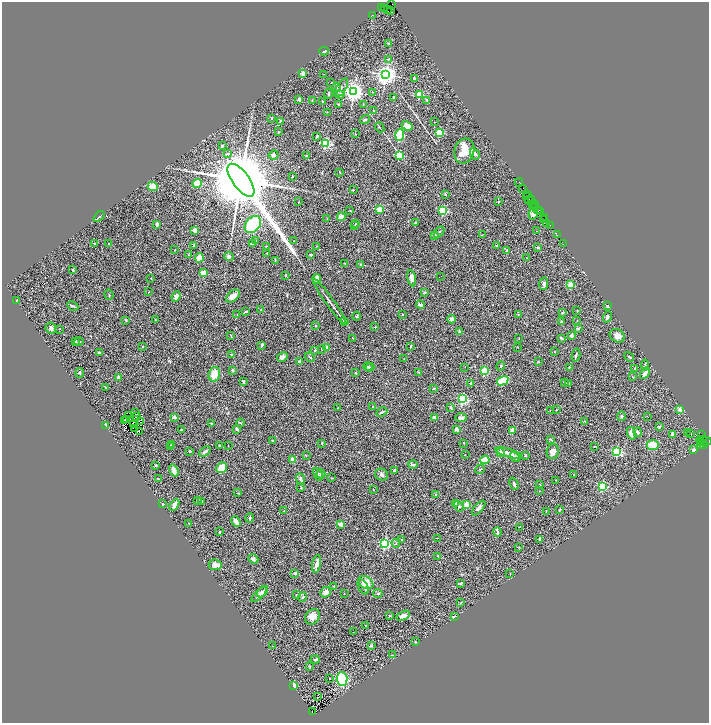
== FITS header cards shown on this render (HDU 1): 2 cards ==
NAXIS1  =                 1413
NAXIS2  =                 1441

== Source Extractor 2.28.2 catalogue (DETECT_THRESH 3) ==
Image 1413 x 1441 px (HDU 1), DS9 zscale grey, zoomed out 1/2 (1 PNG px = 2 x 2 image px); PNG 711 x 725 px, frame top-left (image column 1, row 1441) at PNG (2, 2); each listed source drawn as its Kron ellipse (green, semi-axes under 4 px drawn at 4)
Background 1.08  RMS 0.061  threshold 0.184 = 3 sigma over >= 5 px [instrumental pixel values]
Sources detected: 411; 63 cannot appear on this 1/2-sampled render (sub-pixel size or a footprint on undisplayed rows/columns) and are neither listed nor drawn; the other 348 listed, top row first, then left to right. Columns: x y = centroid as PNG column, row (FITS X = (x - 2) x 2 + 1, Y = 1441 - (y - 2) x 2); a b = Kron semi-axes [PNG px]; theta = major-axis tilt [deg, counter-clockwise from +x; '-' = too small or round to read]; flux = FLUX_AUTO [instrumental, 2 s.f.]
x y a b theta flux
392 5 2 1 - 24
382 8 3 1 - 19
384 9 3 2 - 110
387 9 3 2 - 150
391 11 4 3 - 180
372 15 2 1 - 18
388 44 3 2 - 13
324 51 4 3 - 20
388 59 4 2 - 7.2
303 73 4 3 - 76
324 74 3 1 - 3.7
386 75 4 4 - 8900
414 78 2 2 - 76
331 83 2 1 - 3.1
336 88 4 3 - 12
341 88 11 4 59 44
354 92 4 4 - 7800
373 92 3 2 - 4.2
329 94 5 2 - 12
340 94 2 2 - 82
419 95 3 3 - 620
393 97 3 2 - 6.8
299 99 4 3 - 11
312 100 3 2 - 5.6
427 100 2 2 - 35
322 101 3 2 - 5.6
338 104 2 2 - 24
363 104 3 2 - 4.6
374 111 3 2 - 5.4
327 112 3 2 - 4
271 118 3 2 - 6.2
365 120 5 3 - 12
280 121 3 2 - 8.2
435 122 2 2 - 3.3
407 126 6 4 -23 120
379 127 5 1 - 9.1
278 132 4 2 - 6.4
439 133 3 2 - 460
355 134 2 2 - 4.3
400 135 6 3 86 470
317 136 3 2 - 17
326 143 3 3 - 1400
222 146 3 3 - 22
464 151 12 10 73 260
228 154 4 3 - 13
475 154 6 4 -57 36
274 155 5 4 - 28
399 155 3 3 - 540
307 156 2 2 - 48
339 172 3 2 - 6.9
292 176 3 2 - 5.7
241 180 19 8 -53 150000
519 182 4 2 - 97
197 183 5 4 - 140
153 186 5 4 - 230
523 188 3 1 - 46
353 190 2 2 - 18
445 194 3 3 - 9.3
528 194 2 1 - 22
527 197 4 2 - 200
529 200 4 3 - 180
531 200 3 2 - 97
498 201 2 2 - 8.1
299 202 3 2 - 4.5
534 203 4 1 - 79
533 204 2 1 - 69
533 207 2 2 - 290
535 208 3 1 - 82
380 209 3 2 - 490
538 210 4 2 - 63
350 211 2 2 - 5.8
443 211 3 3 - 890
540 211 3 1 - 140
533 214 6 4 81 37
99 217 6 2 40 21
341 217 4 3 - 75
545 218 3 1 - 77
327 219 3 2 - 3.9
543 219 2 1 - 17
356 223 3 2 - 6.3
415 223 4 3 - 12
157 224 3 2 - 47
253 224 9 7 49 550
547 224 2 1 - 33
355 225 3 2 - 6.6
550 225 3 1 - 34
195 230 2 2 - 190
536 231 2 2 - 3
439 232 6 2 48 9.9
482 235 3 2 - 4.4
557 235 3 1 - 70
435 236 2 2 - 71
256 241 3 3 - 8.7
294 241 3 1 - 4
95 243 3 2 - 9.2
563 243 3 2 - 16
108 244 2 2 - 5.4
252 244 3 2 - 34
194 245 4 2 - 5.9
266 246 2 2 - 7.4
317 246 3 2 - 4.8
496 246 3 3 - 13
538 248 4 2 - 15
175 250 2 1 - 5.2
507 250 2 2 - 55
267 253 2 2 - 11
188 255 4 1 - 5.3
311 255 2 2 - 64
229 256 5 3 - 28
199 258 5 3 - 180
527 258 2 1 - 3.1
275 260 2 1 - 10
345 263 3 2 - 11
361 264 3 2 - 6.1
73 270 2 2 - 49
204 273 2 2 - 300
285 275 2 2 - 51
441 276 2 1 - 10
151 278 3 2 - 4.9
412 278 8 4 -79 54
317 279 5 3 - 92
544 284 6 4 80 22
570 285 2 2 - 360
149 292 2 1 - 4.1
424 292 4 3 - 8.2
109 294 5 2 - 9.4
176 296 5 4 - 50
233 296 8 5 40 75
17 300 2 1 - 5.1
329 301 28 2 -54 68
420 305 4 3 - 38
73 306 6 2 -26 23
607 306 3 2 - 20
261 309 3 3 - 5.5
577 311 2 1 - 5.8
245 312 4 2 - 14
563 312 3 3 - 10
402 314 3 2 - 6.3
518 314 3 2 - 6.5
237 315 3 2 - 5.6
356 316 4 3 - 11
607 317 6 3 70 27
452 319 4 3 - 41
126 320 4 2 - 6.3
155 320 2 2 - 4.2
577 321 3 2 - 3.6
345 322 4 3 - 10
561 322 3 2 - 17
316 326 3 2 - 10
375 327 3 3 - 6.3
51 328 6 5 - 27
578 328 3 3 - 16
59 329 3 2 - 3.5
460 331 4 2 - 12
231 335 3 2 - 6.1
571 336 3 2 - 26
617 336 8 6 -32 70
353 338 2 2 - 6.2
561 338 4 2 - 10
519 339 2 2 - 6.6
75 341 3 2 - 24
79 342 4 2 - 14
262 345 3 2 - 18
411 346 3 2 - 9.1
142 347 2 2 - 11
326 347 2 2 - 100
518 347 2 2 - 4.8
321 349 2 2 - 18
315 350 2 2 - 39
554 352 3 2 - 4.5
99 353 3 3 - 13
232 355 3 3 - 15
576 355 6 3 76 24
282 357 5 4 - 50
310 357 5 2 - 9
629 357 5 2 - 15
404 359 3 2 - 3.8
299 362 2 2 - 110
538 362 3 2 - 6.7
645 365 5 2 - 15
501 366 4 3 - 10
368 367 4 3 - 14
370 367 4 3 - 10
465 367 2 1 - 3
569 367 3 3 - 11
635 368 3 2 - 7.1
232 370 2 2 - 75
484 371 3 3 - 600
419 372 3 2 - 8.5
80 373 5 3 - 16
355 373 2 2 - 7.5
645 373 6 3 61 47
214 374 7 5 74 140
118 377 4 2 - 27
633 377 4 3 - 7.9
503 381 6 3 30 370
244 382 4 2 - 16
564 382 3 2 - 5.9
471 383 3 3 - 21
569 384 2 1 - 4.9
105 387 3 2 - 5.2
434 388 4 2 - 10
462 399 3 3 - 1900
373 407 2 2 - 17
451 407 2 2 - 37
338 408 2 2 - 6.8
680 409 2 2 - 85
550 410 2 2 - 4.7
556 410 3 2 - 8.9
136 412 3 1 - 17
382 412 6 2 26 18
128 416 2 1 - 1.8
621 416 4 4 - 14
136 417 2 1 - 3.5
174 417 3 3 - 38
435 417 3 3 - 25
648 417 2 1 - 3.9
461 418 6 3 2 28
126 419 2 1 - 5.2
125 420 2 1 - 6.3
584 421 3 2 - 6.7
141 422 3 2 - 5.7
241 423 4 2 - 10
133 424 2 1 - 6.2
212 424 2 2 - 14
105 425 4 2 - 6.5
659 427 2 2 - 31
135 429 2 1 - 2.7
237 429 3 2 - 34
457 429 3 2 - 69
182 430 2 2 - 44
512 430 3 3 - 82
139 432 3 2 - 15
638 432 4 3 - 23
687 432 2 1 - 8
631 433 6 3 -74 67
673 434 4 4 - 53
690 434 2 1 - 4.5
702 435 3 1 - 160
551 439 2 2 - 18
703 439 3 1 - 39
273 440 3 2 - 6.9
704 441 8 2 -4 81
701 442 2 2 - 91
322 443 2 2 - 12
464 443 2 2 - 4.8
172 444 2 2 - 4
703 444 2 2 - 150
228 445 2 1 - 4.8
653 445 6 5 - 170
170 446 3 3 - 14
220 446 3 2 - 12
594 446 2 2 - 7.4
701 446 3 2 - 57
693 450 4 3 - 29
190 451 3 2 - 17
617 451 3 3 - 1400
205 452 6 3 39 31
500 452 3 2 - 45
553 452 8 6 80 80
508 453 14 4 -16 80
306 455 3 2 - 8.9
465 455 2 1 - 4.8
526 455 3 2 - 11
515 457 5 3 - 25
292 459 2 2 - 120
485 460 5 3 - 220
413 464 5 3 - 23
156 465 3 2 - 11
222 468 6 5 - 130
480 469 5 2 - 10
174 470 6 3 -70 88
394 470 3 3 - 24
318 474 7 3 -66 17
321 474 4 3 - 23
382 475 7 5 -24 38
574 475 2 2 - 3.4
332 478 2 2 - 6.4
158 479 3 2 - 9.5
300 479 5 3 - 26
556 480 2 1 - 3.9
514 484 6 2 -66 24
539 485 3 2 - 7.8
602 486 3 3 - 810
301 488 3 3 - 9
373 490 2 1 - 5.1
540 491 2 2 - 4.4
238 493 2 2 - 12
436 494 3 3 - 13
197 501 3 2 - 3.6
202 502 4 4 - 21
456 503 4 3 - 21
163 504 3 3 - 12
174 505 6 3 63 84
466 505 4 3 - 150
459 506 6 3 -56 20
479 508 9 4 51 39
560 510 4 4 - 13
284 511 3 2 - 6.2
546 511 3 1 - 4
250 518 5 2 - 19
236 521 5 3 - 56
189 523 3 1 - 5.7
341 524 3 3 - 59
519 527 3 1 - 4.1
219 532 2 2 - 11
498 532 5 3 - 30
437 538 3 2 - 6.9
540 539 3 3 - 29
401 540 2 2 - 39
385 543 3 3 - 1900
396 543 4 2 - 9.1
519 547 3 2 - 5.3
438 556 2 2 - 15
253 559 5 3 - 33
317 564 9 2 80 52
215 565 6 5 - 95
295 573 4 3 - 18
510 574 2 1 - 3.3
366 583 8 6 -33 120
461 583 4 2 - 20
334 586 3 3 - 7.2
363 587 8 4 -63 28
263 592 7 3 46 35
325 592 5 5 - 53
378 593 5 3 - 16
344 594 2 2 - 3.8
259 595 10 4 43 59
297 595 3 3 - 14
303 597 5 3 - 17
460 603 3 2 - 5.3
389 616 3 2 - 7.4
403 616 7 4 26 64
454 616 3 2 - 16
312 617 8 6 53 84
365 625 2 1 - 3.8
353 632 2 1 - 4.9
415 642 3 2 - 8.8
371 645 2 2 - 58
272 646 3 2 - 4.5
392 655 3 2 - 6
315 659 4 2 - 14
309 666 4 2 - 8.4
330 678 2 1 - 3.1
342 679 7 5 -86 950
294 686 2 2 - 380
318 697 2 2 - 53
312 712 2 2 - 60
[63 sub-pixel or undisplayed-footprint detections neither listed nor drawn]